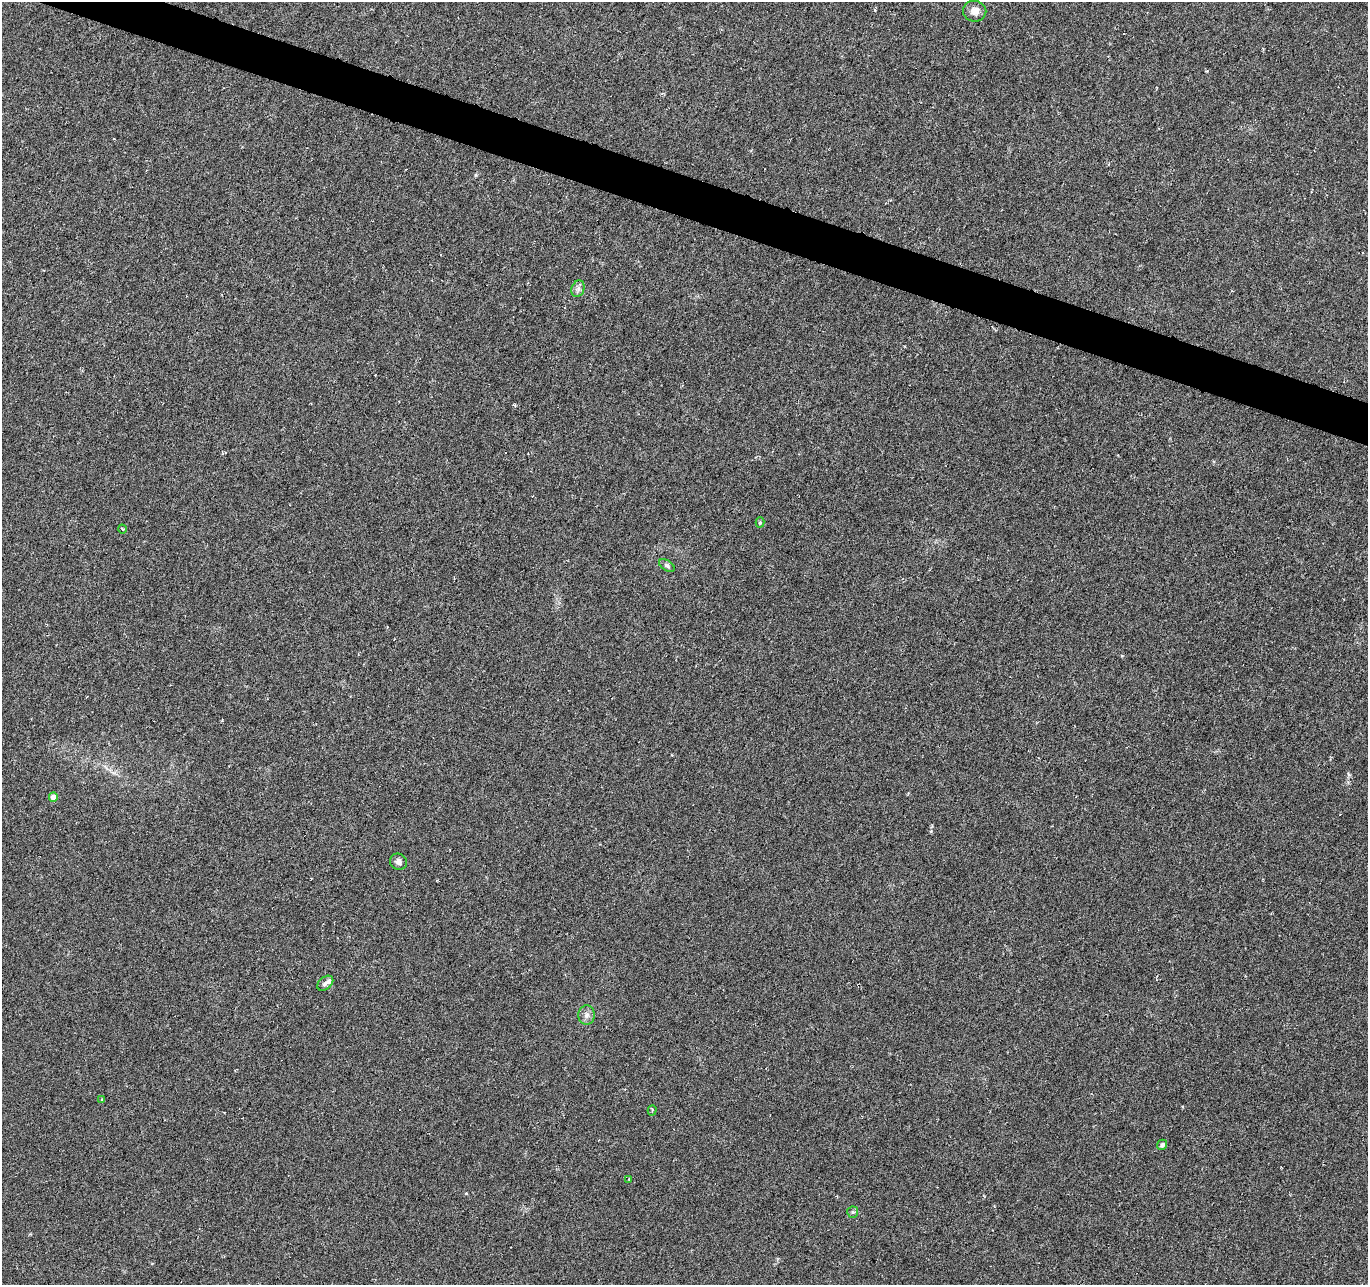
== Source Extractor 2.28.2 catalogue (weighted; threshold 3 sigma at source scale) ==
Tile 11 of 4 x 4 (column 3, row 3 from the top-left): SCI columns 2735-4100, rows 1492-2774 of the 5470 x 5614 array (HDU 1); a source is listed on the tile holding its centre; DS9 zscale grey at full resolution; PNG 1370 x 1287 px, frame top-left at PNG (2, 2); each listed source drawn as its Kron ellipse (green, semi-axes under 4 px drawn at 4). Shown black and unused: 3% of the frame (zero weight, under 3 of 6 exposures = <1% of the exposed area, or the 3 px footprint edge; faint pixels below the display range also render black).
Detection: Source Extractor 2.28.2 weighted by HDU 2 'WHT'; one run over the whole footprint, this tile lists its part. Background 0.00589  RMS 0.003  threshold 0.0124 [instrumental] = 3 sigma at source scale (4.09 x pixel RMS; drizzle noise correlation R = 1.36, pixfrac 0.8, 0.0396/0.0396 arcsec/px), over >= 5 px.
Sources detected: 15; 1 inside a brighter listed object's ellipse — not listed separately; the other 14 listed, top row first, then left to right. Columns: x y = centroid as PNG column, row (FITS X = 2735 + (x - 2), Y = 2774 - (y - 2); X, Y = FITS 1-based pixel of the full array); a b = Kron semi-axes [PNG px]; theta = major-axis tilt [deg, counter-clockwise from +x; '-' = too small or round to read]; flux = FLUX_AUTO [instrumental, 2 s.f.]
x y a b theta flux
975 11 11 10 - 2.1
578 289 8 6 70 0.98
760 522 5 4 - 0.43
122 529 4 3 - 0.27
667 566 9 5 -33 0.68
53 797 4 4 - 2.9
398 862 9 8 - 1.1
325 983 9 6 40 0.87
587 1015 10 8 86 1.3
101 1099 4 3 - 0.26
652 1110 5 4 - 0.35
1162 1145 5 5 - 0.7
629 1179 4 4 - 0.28
853 1212 5 5 - 0.46